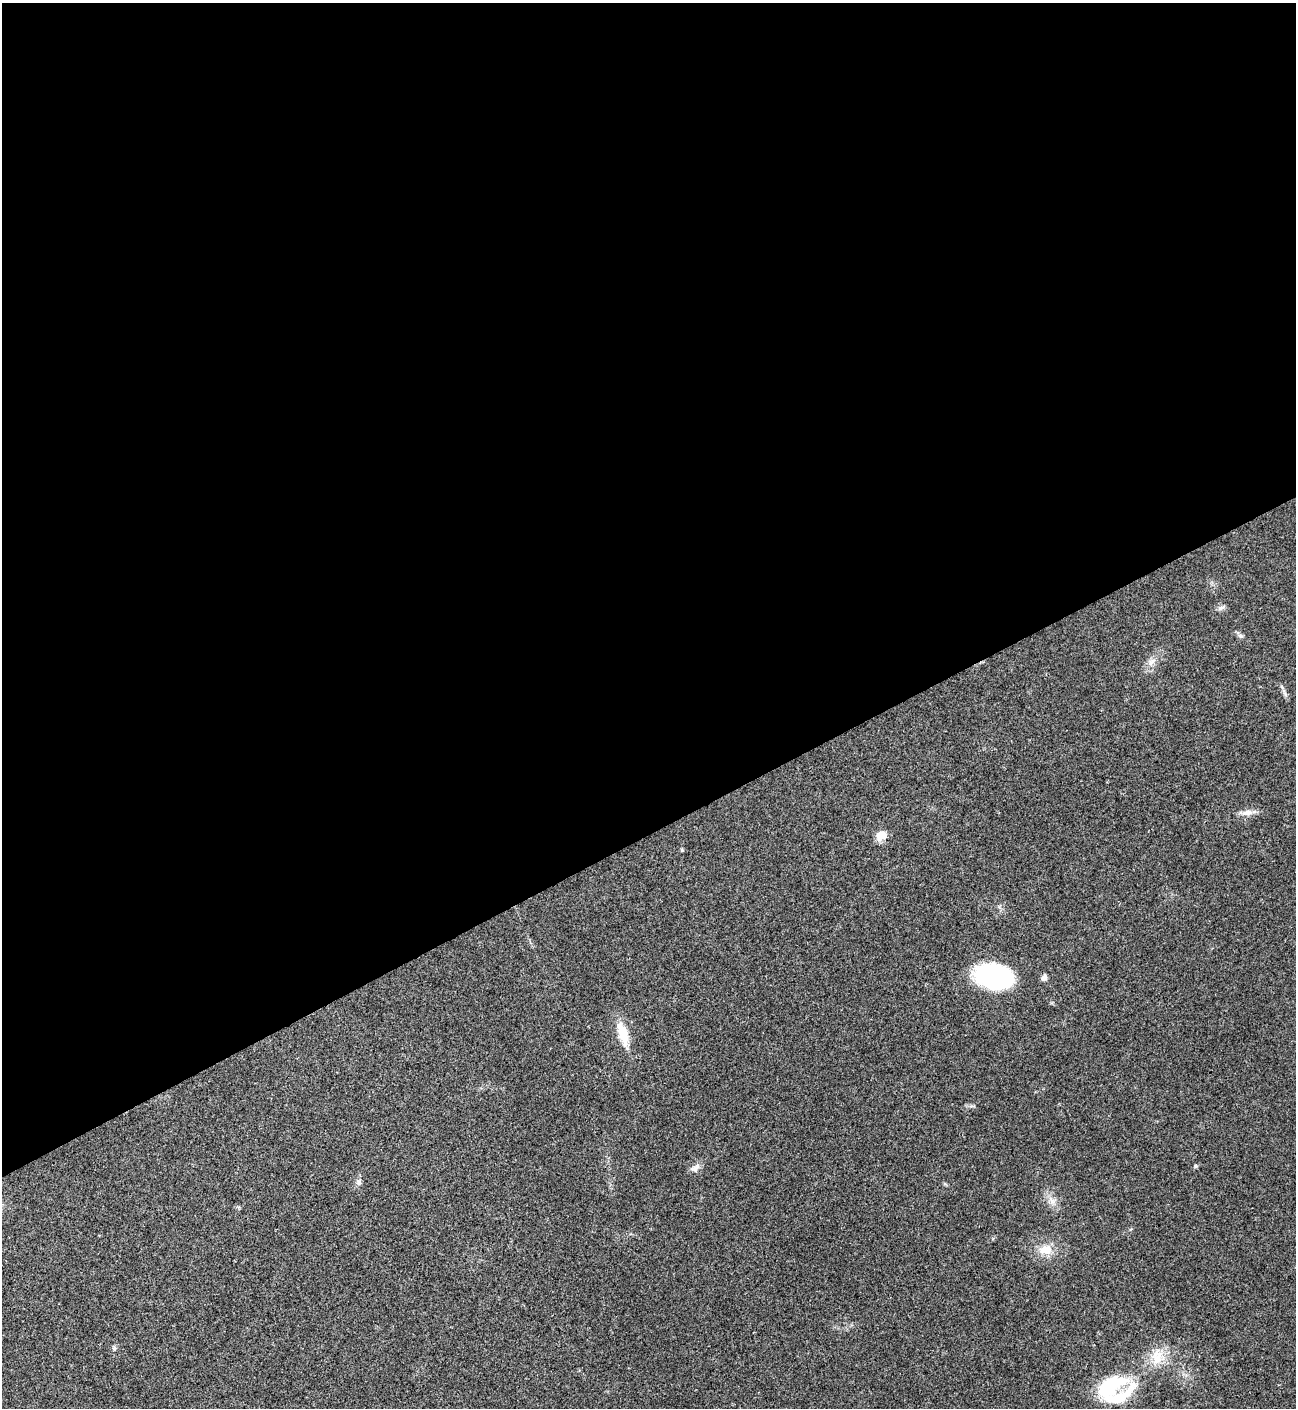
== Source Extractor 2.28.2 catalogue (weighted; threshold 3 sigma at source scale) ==
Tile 2 of 4 x 4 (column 2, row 1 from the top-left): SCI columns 1582-2875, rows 4219-5624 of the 5619 x 5629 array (HDU 1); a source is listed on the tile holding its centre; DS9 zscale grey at full resolution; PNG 1298 x 1410 px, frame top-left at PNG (2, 3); no overlay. Shown black and unused: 59% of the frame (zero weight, under 3 of 4 exposures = <1% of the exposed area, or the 3 px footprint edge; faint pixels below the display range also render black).
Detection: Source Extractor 2.28.2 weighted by HDU 2 'WHT'; one run over the whole footprint, this tile lists its part. Background 0.0204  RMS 0.004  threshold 0.0181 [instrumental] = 3 sigma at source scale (4.5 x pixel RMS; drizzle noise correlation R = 1.50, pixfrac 1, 0.05/0.05 arcsec/px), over >= 5 px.
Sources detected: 16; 1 inside a brighter listed object's ellipse — not listed separately; the other 15 listed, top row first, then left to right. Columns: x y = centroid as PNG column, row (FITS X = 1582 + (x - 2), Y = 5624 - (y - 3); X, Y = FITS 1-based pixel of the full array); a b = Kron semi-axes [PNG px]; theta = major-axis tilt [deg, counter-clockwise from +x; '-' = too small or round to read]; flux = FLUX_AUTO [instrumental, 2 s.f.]
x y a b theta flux
1221 608 11 5 19 1.2
1152 662 13 3 45 1.3
1247 813 18 8 6 2.8
881 835 12 10 23 4.6
995 976 32 19 -11 66
1044 978 8 6 64 1.5
623 1034 27 11 -74 9.8
1195 1166 6 4 89 0.49
695 1167 15 7 39 2.1
359 1183 7 7 - 1.1
1052 1201 9 7 -13 1.8
1046 1250 16 12 1 5.9
114 1348 6 6 - 0.8
1157 1357 22 16 79 8.3
1108 1387 36 19 35 26
Unlisted compact peaks at least as high as the median listed source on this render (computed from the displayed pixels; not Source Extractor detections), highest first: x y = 682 850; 1241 636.